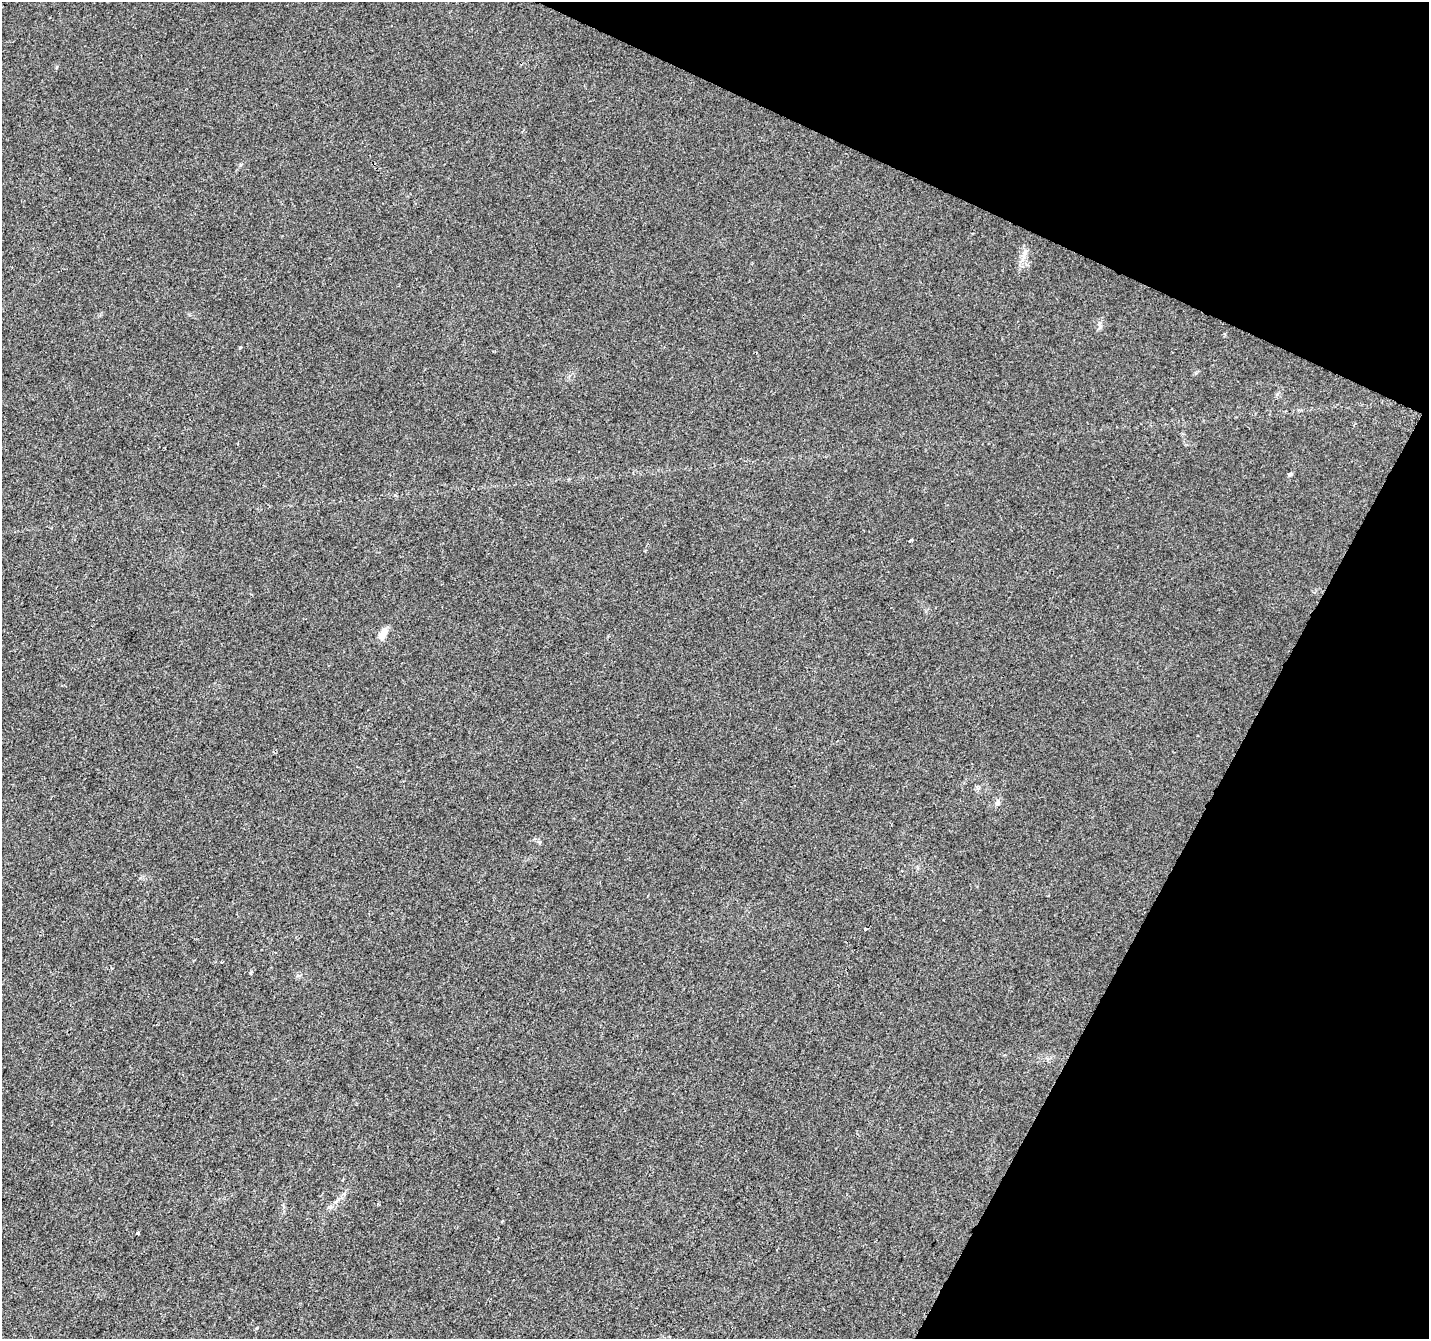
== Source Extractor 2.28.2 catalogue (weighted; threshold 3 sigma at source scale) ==
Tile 8 of 4 x 4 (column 4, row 2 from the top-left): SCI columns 4288-5714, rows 2945-4281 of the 5714 x 5821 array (HDU 1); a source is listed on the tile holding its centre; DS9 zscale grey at full resolution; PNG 1431 x 1341 px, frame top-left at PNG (2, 2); no overlay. Shown black and unused: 22% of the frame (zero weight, under 2 of 3 exposures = <1% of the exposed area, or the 3 px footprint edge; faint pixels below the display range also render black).
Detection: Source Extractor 2.28.2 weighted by HDU 2 'WHT'; one run over the whole footprint, this tile lists its part. Background 0.00932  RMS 0.0047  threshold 0.0211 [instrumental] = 3 sigma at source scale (4.5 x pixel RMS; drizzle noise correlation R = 1.50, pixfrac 1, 0.0396/0.0396 arcsec/px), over >= 5 px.
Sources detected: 10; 2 cosmic-ray / hot-pixel residue — not listed; the other 8 listed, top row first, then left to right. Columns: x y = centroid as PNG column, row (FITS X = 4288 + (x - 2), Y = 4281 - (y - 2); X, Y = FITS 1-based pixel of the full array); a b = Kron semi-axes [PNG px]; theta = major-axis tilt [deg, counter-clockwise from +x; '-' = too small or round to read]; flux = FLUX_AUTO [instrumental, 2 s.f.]
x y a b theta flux
1025 252 12 6 72 2.2
240 347 3 3 - 0.79
1290 474 7 4 45 0.81
911 540 4 3 - 0.65
383 634 18 8 66 3.6
997 803 8 6 56 1.6
251 972 5 4 - 0.48
138 1233 3 3 - 0.79